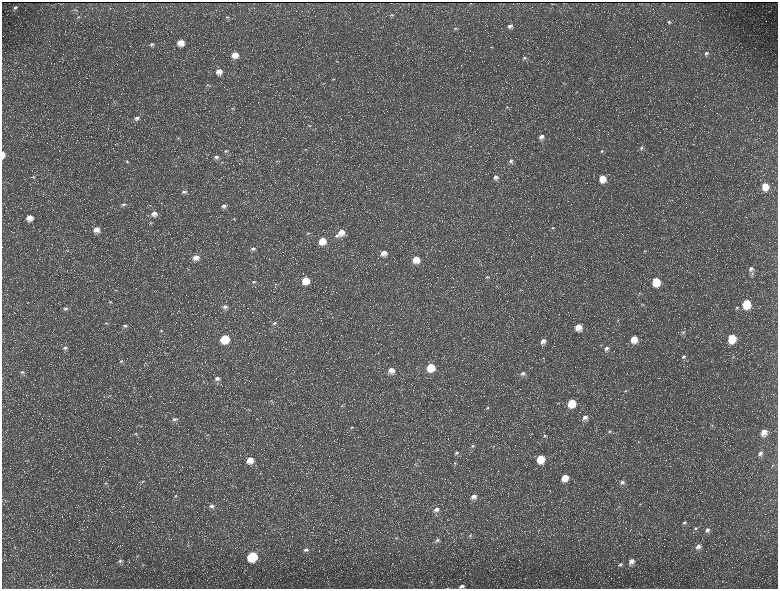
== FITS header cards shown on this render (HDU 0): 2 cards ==
NAXIS1  =                 1552 / length of data axis 1
NAXIS2  =                 1173 / length of data axis 2

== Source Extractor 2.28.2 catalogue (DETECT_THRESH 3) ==
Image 1552 x 1173 px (HDU 0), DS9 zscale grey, zoomed out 1/2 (1 PNG px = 2 x 2 image px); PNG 780 x 591 px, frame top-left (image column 1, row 1173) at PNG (2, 2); no overlay
Background 225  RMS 10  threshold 30.9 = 3 sigma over >= 5 px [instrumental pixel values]
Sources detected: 191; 36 cannot appear on this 1/2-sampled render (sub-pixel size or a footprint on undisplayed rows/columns) and are not listed; the other 155 listed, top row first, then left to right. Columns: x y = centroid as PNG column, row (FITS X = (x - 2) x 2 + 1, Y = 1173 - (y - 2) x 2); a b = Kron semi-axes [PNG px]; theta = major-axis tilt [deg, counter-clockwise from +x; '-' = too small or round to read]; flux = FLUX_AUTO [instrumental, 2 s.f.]
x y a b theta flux
471 3 2 1 - 700
15 7 5 3 - 3800
75 10 5 3 - 1700
392 15 6 3 4 2700
78 17 5 2 - 1800
227 17 6 3 1 3100
669 22 5 4 - 3900
510 26 7 5 9 7500
455 28 6 3 16 3200
181 42 7 6 - 25000
152 44 6 4 6 4900
491 47 4 3 - 1600
706 53 6 5 - 5700
235 55 7 6 - 24000
525 58 6 5 - 4900
337 61 4 3 - 1800
219 71 7 6 - 17000
333 79 4 2 - 1500
563 83 3 2 - 1400
208 85 6 4 -11 2900
576 92 4 2 - 1200
114 102 3 3 - 1700
507 107 4 4 - 3000
232 108 6 4 -11 3300
136 118 8 5 19 7800
310 125 5 3 - 2000
541 137 6 6 - 11000
178 138 5 4 - 2900
641 148 6 5 - 5400
305 149 5 3 - 2100
226 151 6 4 -3 3800
602 151 5 4 - 3800
3 154 6 3 -87 16000
216 157 7 5 13 6000
127 161 5 3 - 2700
277 161 4 3 - 1900
511 161 6 5 - 6400
222 162 5 3 - 2300
658 165 3 2 - 1200
33 177 6 3 7 2500
495 177 7 6 - 9900
602 178 6 6 - 33000
765 186 7 5 -82 36000
184 192 6 5 - 5300
386 202 3 2 - 870
123 204 6 4 6 4700
224 206 6 5 - 6700
154 214 8 7 - 15000
29 218 7 7 - 22000
150 223 5 3 - 2400
553 228 4 3 - 2100
97 229 7 6 - 20000
341 232 7 7 - 21000
308 233 5 4 - 2600
337 236 7 4 1 5300
322 241 6 6 - 32000
253 248 6 5 - 6200
68 250 5 1 - 1100
644 251 3 3 - 1600
383 253 6 6 - 16000
196 258 7 6 - 16000
416 259 6 6 - 29000
751 269 6 5 - 7200
752 273 6 4 -90 3800
487 277 6 4 0 3100
306 280 6 6 - 41000
656 281 6 5 - 65000
254 282 6 4 25 3800
276 284 4 2 - 1600
115 290 5 3 - 2100
520 290 4 3 - 1800
639 294 5 3 - 1900
111 302 5 3 - 2200
746 304 6 5 - 88000
643 305 4 3 - 1900
225 307 7 6 - 8100
737 308 5 4 - 3600
65 309 7 4 1 5100
617 321 5 3 - 2100
106 323 5 4 - 2900
274 323 6 4 21 4200
125 326 6 4 0 5900
578 327 7 6 - 24000
161 331 5 3 - 2400
683 332 5 4 - 3100
732 338 6 5 - 74000
225 339 6 6 - 90000
634 339 7 6 - 32000
543 341 7 6 - 11000
65 348 7 5 -14 6500
606 348 7 5 37 7200
733 356 5 3 - 1700
683 357 5 4 - 4300
121 361 6 4 -2 3900
145 363 4 3 - 1900
431 367 6 6 - 62000
391 370 7 6 - 15000
22 372 6 5 - 5100
523 373 7 5 28 8500
217 378 7 5 4 8300
134 388 3 3 - 1700
626 391 5 4 - 2500
271 401 5 3 - 1800
571 403 7 6 - 53000
342 406 5 3 - 2200
488 408 4 4 - 3000
248 409 3 2 - 960
585 417 7 5 36 11000
174 419 7 4 16 6600
712 425 4 4 - 2300
351 427 5 3 - 2200
609 431 5 4 - 3200
764 432 7 6 - 23000
136 433 6 3 14 2600
207 435 4 3 - 1600
544 436 7 5 42 4800
638 442 3 3 - 1500
473 446 6 5 - 5500
494 446 3 3 - 1600
456 453 6 5 - 4600
760 453 7 5 49 8500
540 459 7 6 - 53000
27 460 4 3 - 1900
250 460 7 6 - 23000
455 463 4 4 - 2500
415 464 4 3 - 1700
773 465 4 3 - 1800
565 477 7 6 - 32000
142 481 4 3 - 2400
622 482 6 5 - 6700
106 483 6 3 8 2900
232 486 3 2 - 1400
176 496 5 5 - 3900
474 496 7 6 - 14000
640 504 4 3 - 1400
212 506 7 6 - 9300
619 507 3 2 - 1200
436 509 8 6 26 12000
684 523 6 5 - 6000
695 528 6 5 - 5800
707 530 7 6 - 9100
461 534 3 3 - 1300
470 535 6 4 34 4000
396 538 4 3 - 2100
438 540 6 5 - 6100
188 546 4 2 - 1500
15 547 4 3 - 1400
698 547 7 6 - 12000
306 550 7 5 19 6900
137 556 4 3 - 1500
252 556 6 6 - 160000
120 561 7 5 21 5600
631 561 7 6 - 14000
620 564 6 4 29 4100
462 586 4 3 - 5100
At the frame edge (FLAGS 8, measured only in part): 2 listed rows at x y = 3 154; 462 586
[36 sub-pixel or undisplayed-footprint detections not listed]